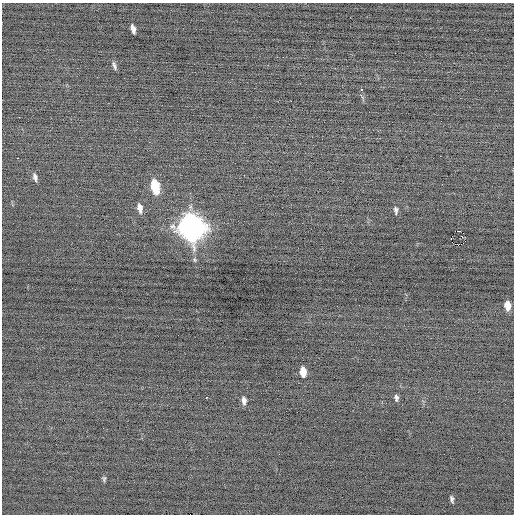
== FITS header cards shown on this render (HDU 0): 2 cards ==
NAXIS1  =                  512 / Axis length
NAXIS2  =                  512 / Axis length

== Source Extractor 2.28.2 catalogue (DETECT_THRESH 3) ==
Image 512 x 512 px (HDU 0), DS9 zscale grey, 1 PNG px = 1 image px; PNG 516 x 516 px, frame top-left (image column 1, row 512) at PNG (2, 3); no overlay
Background -0.0676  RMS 0.68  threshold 2.04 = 3 sigma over >= 5 px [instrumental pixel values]
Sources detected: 21; all 21 listed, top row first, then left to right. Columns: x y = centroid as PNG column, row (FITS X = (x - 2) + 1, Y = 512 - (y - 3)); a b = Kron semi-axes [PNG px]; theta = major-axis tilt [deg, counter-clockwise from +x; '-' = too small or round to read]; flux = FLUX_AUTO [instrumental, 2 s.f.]
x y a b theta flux
133 29 8 4 -76 250
114 66 11 4 -71 120
361 89 3 3 - 200
17 158 2 2 - 160
244 175 2 2 - 87
35 177 10 5 -74 150
155 187 11 6 -78 2300
140 208 10 6 -77 290
396 210 10 5 -86 140
191 228 13 10 -74 46000
459 231 4 2 - 1200
461 236 4 3 - 41
458 245 3 2 - 2500
359 305 2 2 - 21
507 306 8 6 -83 480
303 372 9 5 -86 630
206 397 2 2 - 360
396 398 8 5 -86 120
244 400 9 5 -85 210
104 479 8 5 83 83
452 499 7 4 -77 110